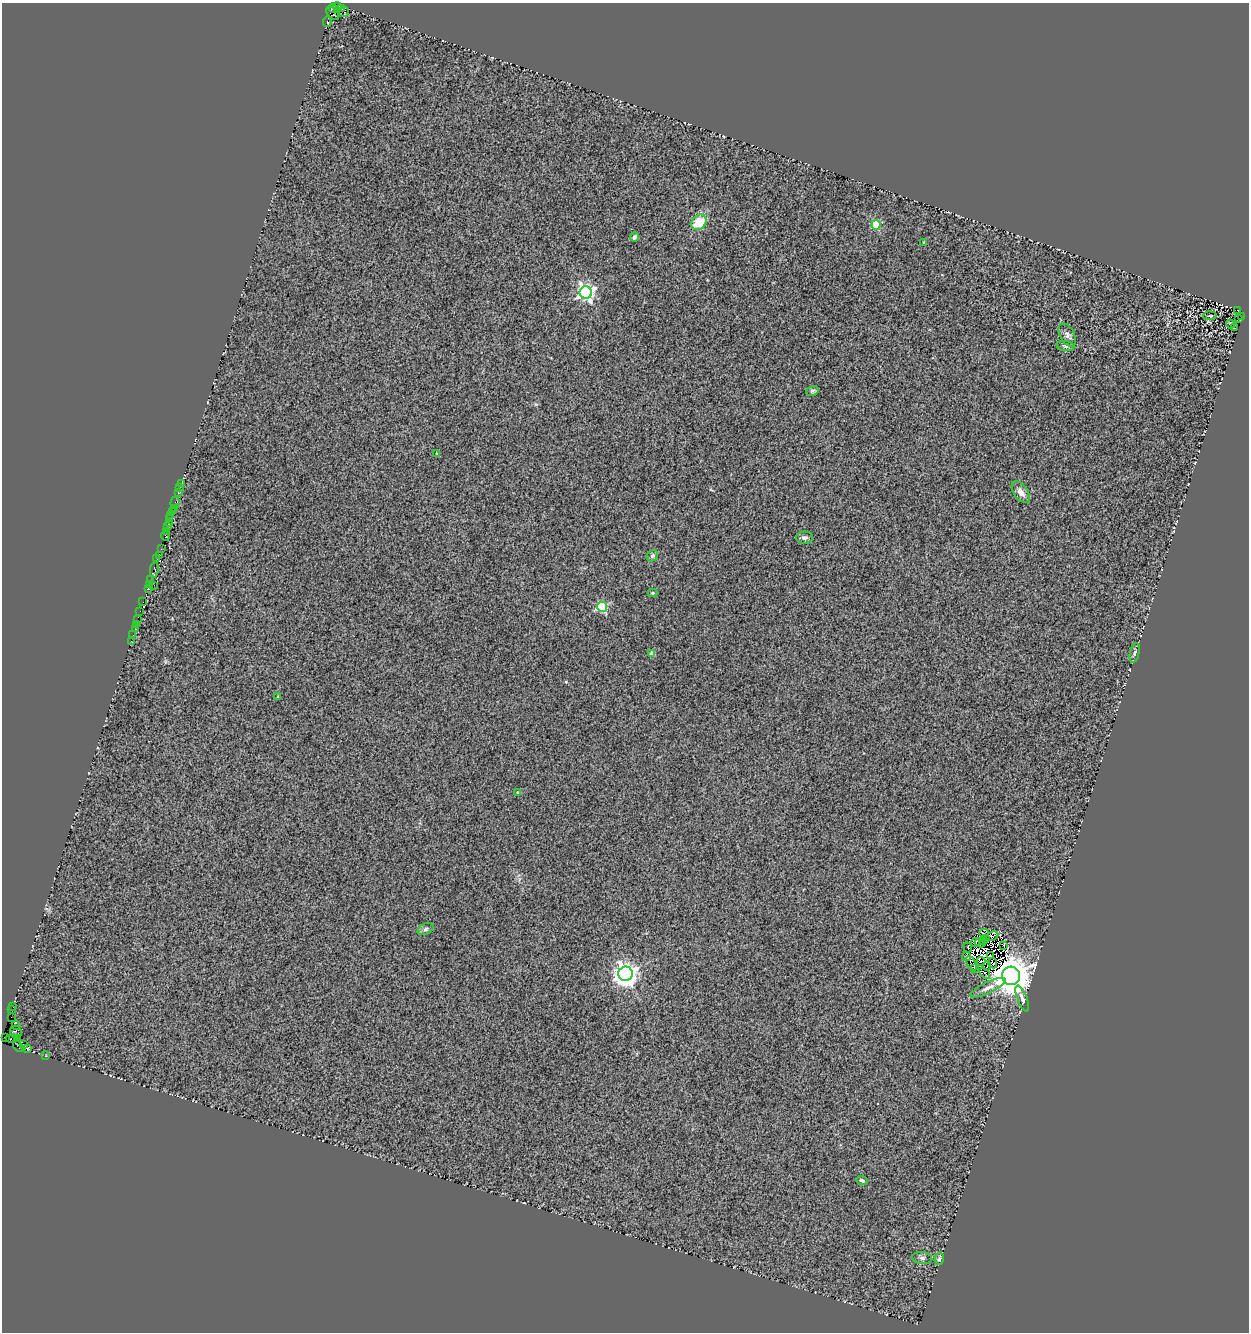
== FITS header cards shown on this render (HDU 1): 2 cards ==
NAXIS1  =                 1247
NAXIS2  =                 1330

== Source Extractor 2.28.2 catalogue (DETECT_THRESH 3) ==
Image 1247 x 1330 px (HDU 1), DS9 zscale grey, 1 PNG px = 1 image px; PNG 1251 x 1334 px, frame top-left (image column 1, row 1330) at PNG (2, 3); each listed source drawn as its Kron ellipse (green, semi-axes under 4 px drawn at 4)
Background 0.412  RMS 0.44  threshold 1.33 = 3 sigma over >= 5 px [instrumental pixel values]
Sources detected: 104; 11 with non-positive FLUX_AUTO (blend fragments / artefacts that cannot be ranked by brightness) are neither listed nor drawn; the other 93 listed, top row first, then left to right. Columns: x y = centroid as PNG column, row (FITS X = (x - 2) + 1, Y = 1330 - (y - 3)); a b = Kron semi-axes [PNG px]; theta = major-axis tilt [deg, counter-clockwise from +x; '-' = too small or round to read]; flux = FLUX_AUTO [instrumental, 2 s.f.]
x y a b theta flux
337 6 4 2 - 140
333 8 4 3 - 630
341 9 4 3 - 1300
344 12 5 3 - 280
333 13 7 5 -49 560
327 22 5 3 - 1300
699 222 8 6 44 780
876 225 5 4 - 1500
635 237 4 3 - 85
924 243 4 3 - 28
586 293 6 6 - 12000
1238 310 2 2 - 96
1210 316 7 2 4 33
1241 316 4 2 - 440
1238 318 4 2 - 3000
1230 324 4 4 - 32
1234 328 3 2 - 26
1067 335 12 7 -61 140
1065 346 9 5 -7 83
812 391 6 5 - 51
436 453 3 2 - 24
181 483 3 2 - 140
180 488 3 2 - 41
1021 492 12 7 -53 200
178 493 3 3 - 98
175 502 6 2 74 310
174 508 4 2 - 560
172 512 3 3 - 540
171 516 3 2 - 130
170 519 2 2 - 270
170 523 2 2 - 90
168 527 3 2 - 26
166 531 3 2 - 91
166 536 4 3 - 510
804 538 8 6 1 92
161 549 3 2 - 46
159 556 3 2 - 220
652 556 6 5 - 62
157 559 3 2 - 220
154 570 8 4 81 350
150 580 2 2 - 28
150 584 3 2 - 210
154 585 2 2 - 170
149 589 3 2 - 380
653 593 5 4 - 31
143 602 2 2 - 340
602 607 5 5 - 2800
140 611 2 2 - 150
138 620 4 2 - 240
136 625 2 2 - 72
135 629 2 2 - 170
133 635 2 2 - 180
131 641 2 2 - 290
652 653 4 4 - 260
1135 653 10 4 76 77
278 696 4 3 - 26
518 792 3 3 - 29
425 929 8 5 27 71
984 933 5 3 - 58
992 936 6 2 26 41
985 938 3 2 - 38
984 941 3 2 - 23
975 942 4 3 - 120
980 943 5 3 - 39
1004 945 3 2 - 85
968 947 5 2 - 61
967 956 4 3 - 31
990 956 3 2 - 59
981 961 4 2 - 21
971 963 8 3 -63 130
993 963 5 3 - 98
987 966 5 2 - 33
974 968 4 2 - 71
985 973 6 2 -49 1.7
626 974 7 7 - 29000
1011 976 9 9 - 94000
988 988 19 5 26 210
1022 998 14 4 -68 120
13 1006 3 2 - 79
11 1010 2 2 - 22
11 1017 2 2 - 230
16 1026 4 3 - 230
16 1032 6 5 - 500
6 1038 3 3 - 1900
12 1038 6 3 -2 1200
17 1038 4 2 - 370
23 1044 3 2 - 35
18 1046 6 3 -54 570
27 1049 3 2 - 140
46 1056 3 2 - 210
862 1180 6 4 -23 66
922 1258 10 6 -7 100
939 1259 6 4 79 63
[11 non-positive-flux detections neither listed nor drawn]